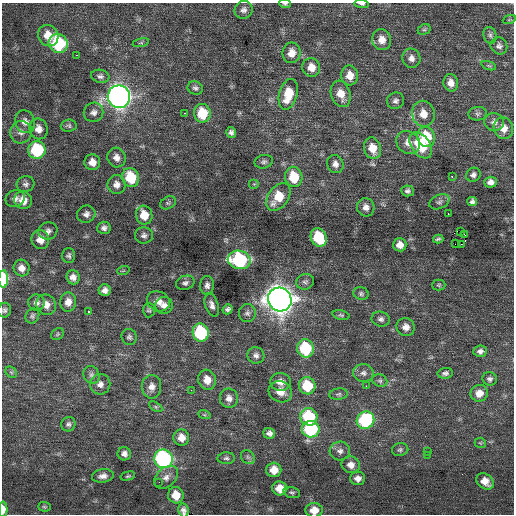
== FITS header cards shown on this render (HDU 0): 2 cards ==
NAXIS1  =                  512 / Axis length
NAXIS2  =                  512 / Axis length

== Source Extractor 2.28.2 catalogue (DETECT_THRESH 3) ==
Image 512 x 512 px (HDU 0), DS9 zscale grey, 1 PNG px = 1 image px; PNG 516 x 516 px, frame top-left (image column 1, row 512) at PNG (2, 3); each listed source drawn as its Kron ellipse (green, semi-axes under 4 px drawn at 4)
Background 0.189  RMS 0.8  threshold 2.4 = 3 sigma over >= 5 px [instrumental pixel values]
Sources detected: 158; all 158 listed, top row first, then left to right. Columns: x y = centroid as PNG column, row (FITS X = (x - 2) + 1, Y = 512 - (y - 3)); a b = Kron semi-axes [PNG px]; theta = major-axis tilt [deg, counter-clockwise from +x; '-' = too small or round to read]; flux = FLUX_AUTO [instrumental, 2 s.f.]
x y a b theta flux
285 4 6 3 -5 84
362 4 7 3 -8 120
244 10 9 8 - 230
509 20 7 4 19 72
424 29 7 5 28 92
48 35 11 10 - 760
490 35 8 6 -73 160
382 40 10 9 - 510
58 43 10 9 - 4300
141 43 8 3 13 79
499 46 9 8 - 210
292 53 10 9 - 500
77 55 3 2 - 270
411 58 9 9 - 290
489 66 8 3 -19 82
311 67 9 9 - 600
350 75 10 8 -87 590
100 76 9 6 -10 170
451 83 8 7 - 390
195 88 8 6 -21 160
288 94 15 9 75 1400
341 94 13 9 -73 670
119 97 11 11 - 33000
396 101 9 8 - 200
94 112 10 9 - 270
184 113 2 2 - 260
202 113 9 8 - 1800
423 114 13 11 -78 720
478 114 9 7 5 160
25 122 11 9 -72 350
494 122 10 9 - 260
69 126 8 6 4 130
503 128 11 9 -71 560
39 129 10 9 - 390
21 132 11 11 - 330
231 133 5 5 - 180
426 137 10 8 -74 1900
408 143 12 10 -39 420
421 145 15 9 -55 2100
372 148 11 8 -73 760
37 150 9 9 - 3400
117 158 10 9 - 340
92 162 8 8 - 450
264 162 9 6 14 160
335 164 9 8 - 300
473 175 7 6 - 180
452 176 3 2 - 86
294 177 10 8 -78 1800
131 178 10 8 -68 2100
491 182 6 5 - 290
26 184 9 7 16 190
254 184 5 5 - 78
116 185 9 9 - 340
408 191 6 5 - 160
278 197 15 10 55 1600
15 198 10 8 22 240
23 200 9 8 - 630
472 201 5 4 - 140
439 202 10 7 24 170
168 203 8 6 27 110
366 207 9 8 - 330
86 214 9 8 - 270
448 214 2 2 - 170
144 215 9 8 - 960
104 228 7 6 - 190
48 231 9 8 - 250
460 231 2 2 - 910
144 235 9 8 - 200
465 235 2 2 - 82
319 237 9 7 -64 2700
438 239 5 3 - 97
40 240 9 9 - 540
455 244 3 2 - 150
461 244 2 2 - 290
400 245 7 6 - 420
69 255 7 6 - 140
239 260 11 9 -9 6900
22 268 8 8 - 350
123 271 6 4 19 71
73 277 7 6 - 300
3 279 8 5 88 2600
305 282 9 7 17 190
185 283 9 7 17 180
207 285 9 7 87 230
439 285 7 5 1 91
105 290 6 6 - 230
361 294 7 6 - 120
280 300 12 11 - 64000
158 301 12 9 -26 460
68 302 9 8 - 420
36 303 8 8 - 240
46 305 10 9 - 440
164 305 9 8 - 280
212 305 12 6 -72 280
228 309 5 4 - 150
4 310 7 6 - 130
149 310 7 6 - 110
88 312 3 3 - 380
247 313 9 8 - 210
341 315 8 5 -15 99
32 316 8 6 57 130
381 319 9 7 -14 190
406 327 9 9 - 380
201 333 9 8 - 4500
57 334 7 5 37 86
129 337 8 7 - 150
305 348 9 8 - 3100
480 351 7 6 - 190
256 355 8 8 - 230
11 372 6 5 - 89
363 373 10 9 - 270
445 373 7 5 10 170
91 375 9 7 -62 200
490 379 7 6 - 150
207 380 10 8 -74 590
380 381 8 6 -24 120
280 382 10 9 - 420
100 384 10 10 - 310
307 386 8 8 - 2000
366 386 2 2 - 300
152 387 12 9 89 380
191 390 2 2 - 34
280 392 12 10 -26 560
479 393 9 8 - 520
338 394 9 5 7 130
229 398 9 9 - 310
156 407 7 4 -32 92
204 414 6 4 -20 74
309 417 9 8 - 3400
365 420 9 8 - 4800
68 424 7 7 - 140
311 429 8 8 - 4700
269 433 6 5 - 210
181 438 8 8 - 550
480 443 6 5 - 70
400 450 8 6 11 130
340 451 10 9 - 280
428 452 3 2 - 88
124 454 7 6 - 240
427 455 2 2 - 100
248 457 7 6 - 140
226 458 8 6 2 140
163 459 9 9 - 10000
351 465 9 8 - 410
274 470 7 7 - 700
103 476 11 6 8 300
128 476 7 4 15 91
166 477 13 9 40 400
358 478 7 6 - 320
485 481 9 7 -38 610
159 482 2 2 - 110
280 488 7 7 - 830
292 492 9 5 -16 110
176 495 8 8 - 880
44 507 6 5 - 81
3 509 8 4 -90 460
183 510 7 5 -81 220
314 510 8 7 - 700
At the frame edge (FLAGS 8, measured only in part): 7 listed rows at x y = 285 4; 362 4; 3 279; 4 310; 3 509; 183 510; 314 510